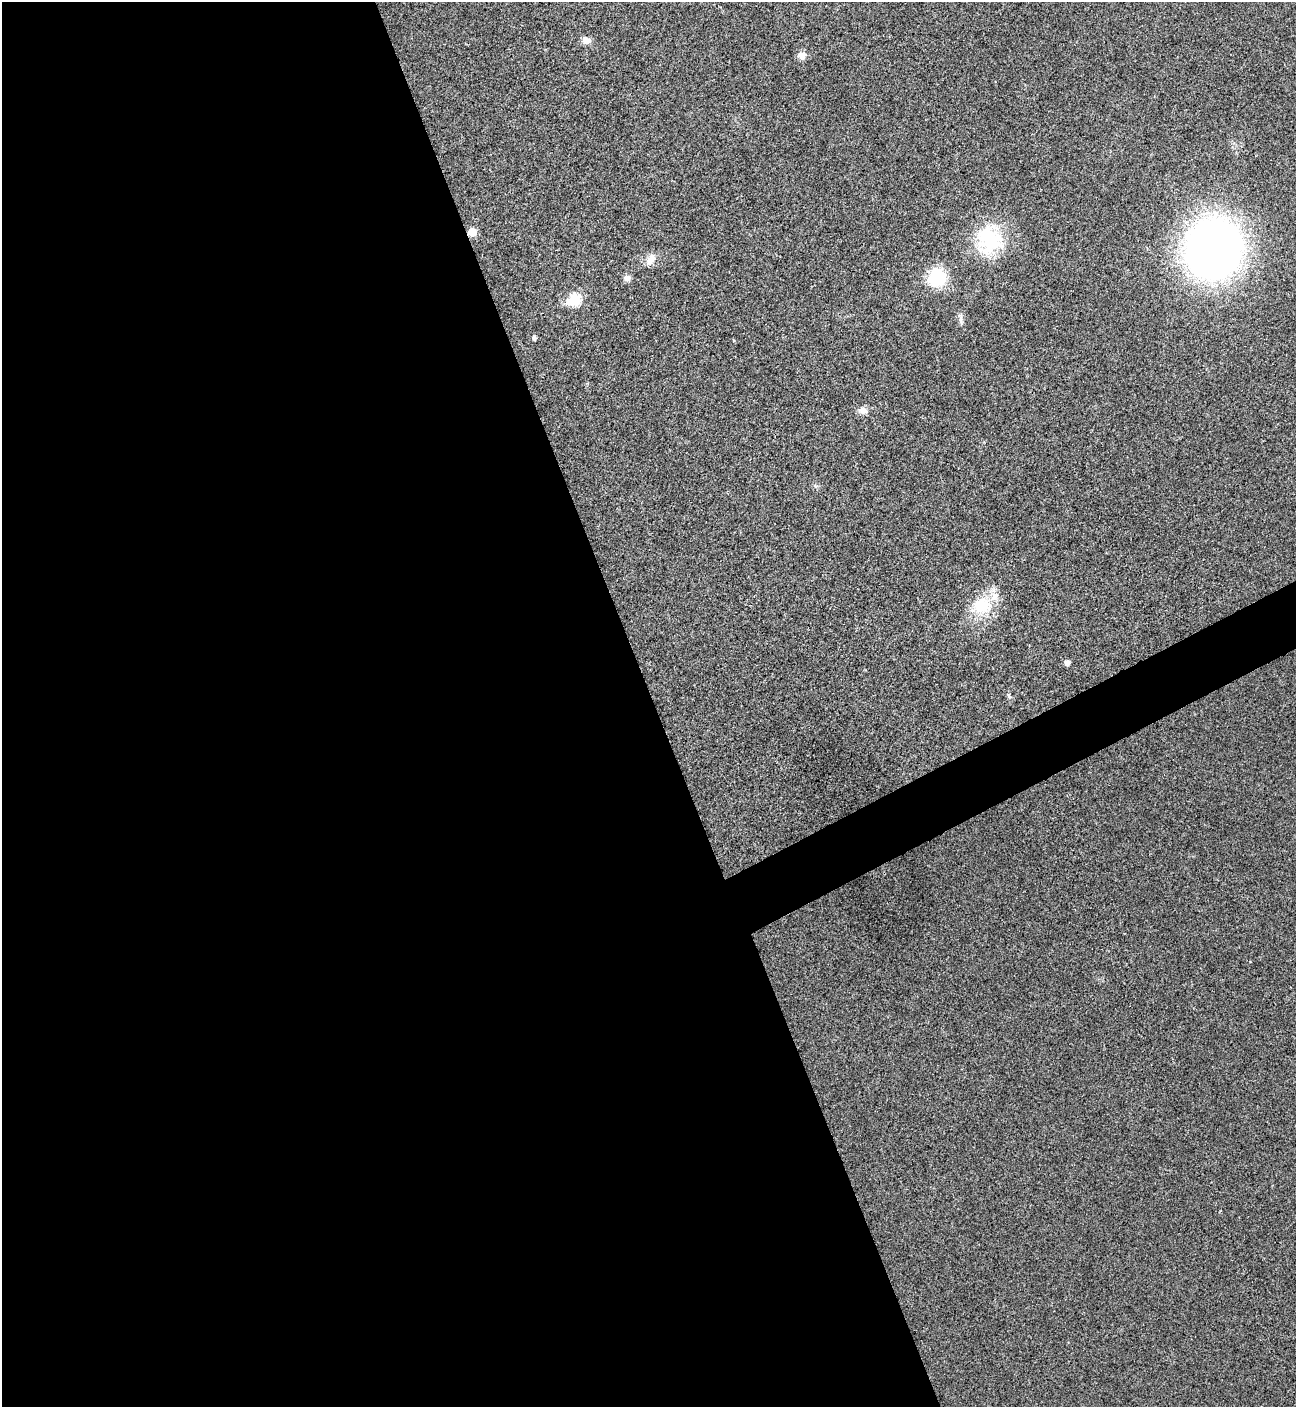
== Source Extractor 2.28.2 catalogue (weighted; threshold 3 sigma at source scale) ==
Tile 9 of 4 x 4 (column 1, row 3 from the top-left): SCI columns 294-1587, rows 1411-2815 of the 5625 x 5635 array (HDU 1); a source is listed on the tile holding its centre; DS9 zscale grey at full resolution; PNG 1298 x 1409 px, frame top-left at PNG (2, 2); no overlay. Shown black and unused: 53% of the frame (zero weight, under 3 of 4 exposures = <1% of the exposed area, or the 3 px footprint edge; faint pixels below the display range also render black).
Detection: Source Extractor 2.28.2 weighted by HDU 2 'WHT'; one run over the whole footprint, this tile lists its part. Background 0.0197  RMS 0.0056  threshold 0.025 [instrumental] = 3 sigma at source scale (4.5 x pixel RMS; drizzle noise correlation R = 1.50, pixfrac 1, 0.05/0.05 arcsec/px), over >= 5 px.
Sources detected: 18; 1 inside a brighter listed object's ellipse — not listed separately; the other 17 listed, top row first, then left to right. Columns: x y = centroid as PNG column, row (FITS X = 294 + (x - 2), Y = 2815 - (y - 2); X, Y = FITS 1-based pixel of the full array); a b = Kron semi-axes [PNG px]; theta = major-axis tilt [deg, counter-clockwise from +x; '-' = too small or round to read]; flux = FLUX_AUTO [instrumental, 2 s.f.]
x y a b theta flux
586 40 10 9 - 3.3
801 55 11 9 -10 3.5
472 232 5 5 - 14
989 239 36 33 80 39
1214 249 46 43 71 410
651 259 17 10 61 4.7
937 277 17 17 - 28
627 278 10 7 5 2.2
574 300 7 6 - 45
961 320 11 4 -85 1.8
534 338 5 5 - 1.5
863 410 13 9 -18 3.2
815 486 6 5 - 1
982 605 29 23 21 23
1067 663 5 5 - 2.9
1009 696 9 4 -68 1.2
1250 961 3 2 - 0.4
Overlapping masked pixels (flux is a lower limit): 1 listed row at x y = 472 232